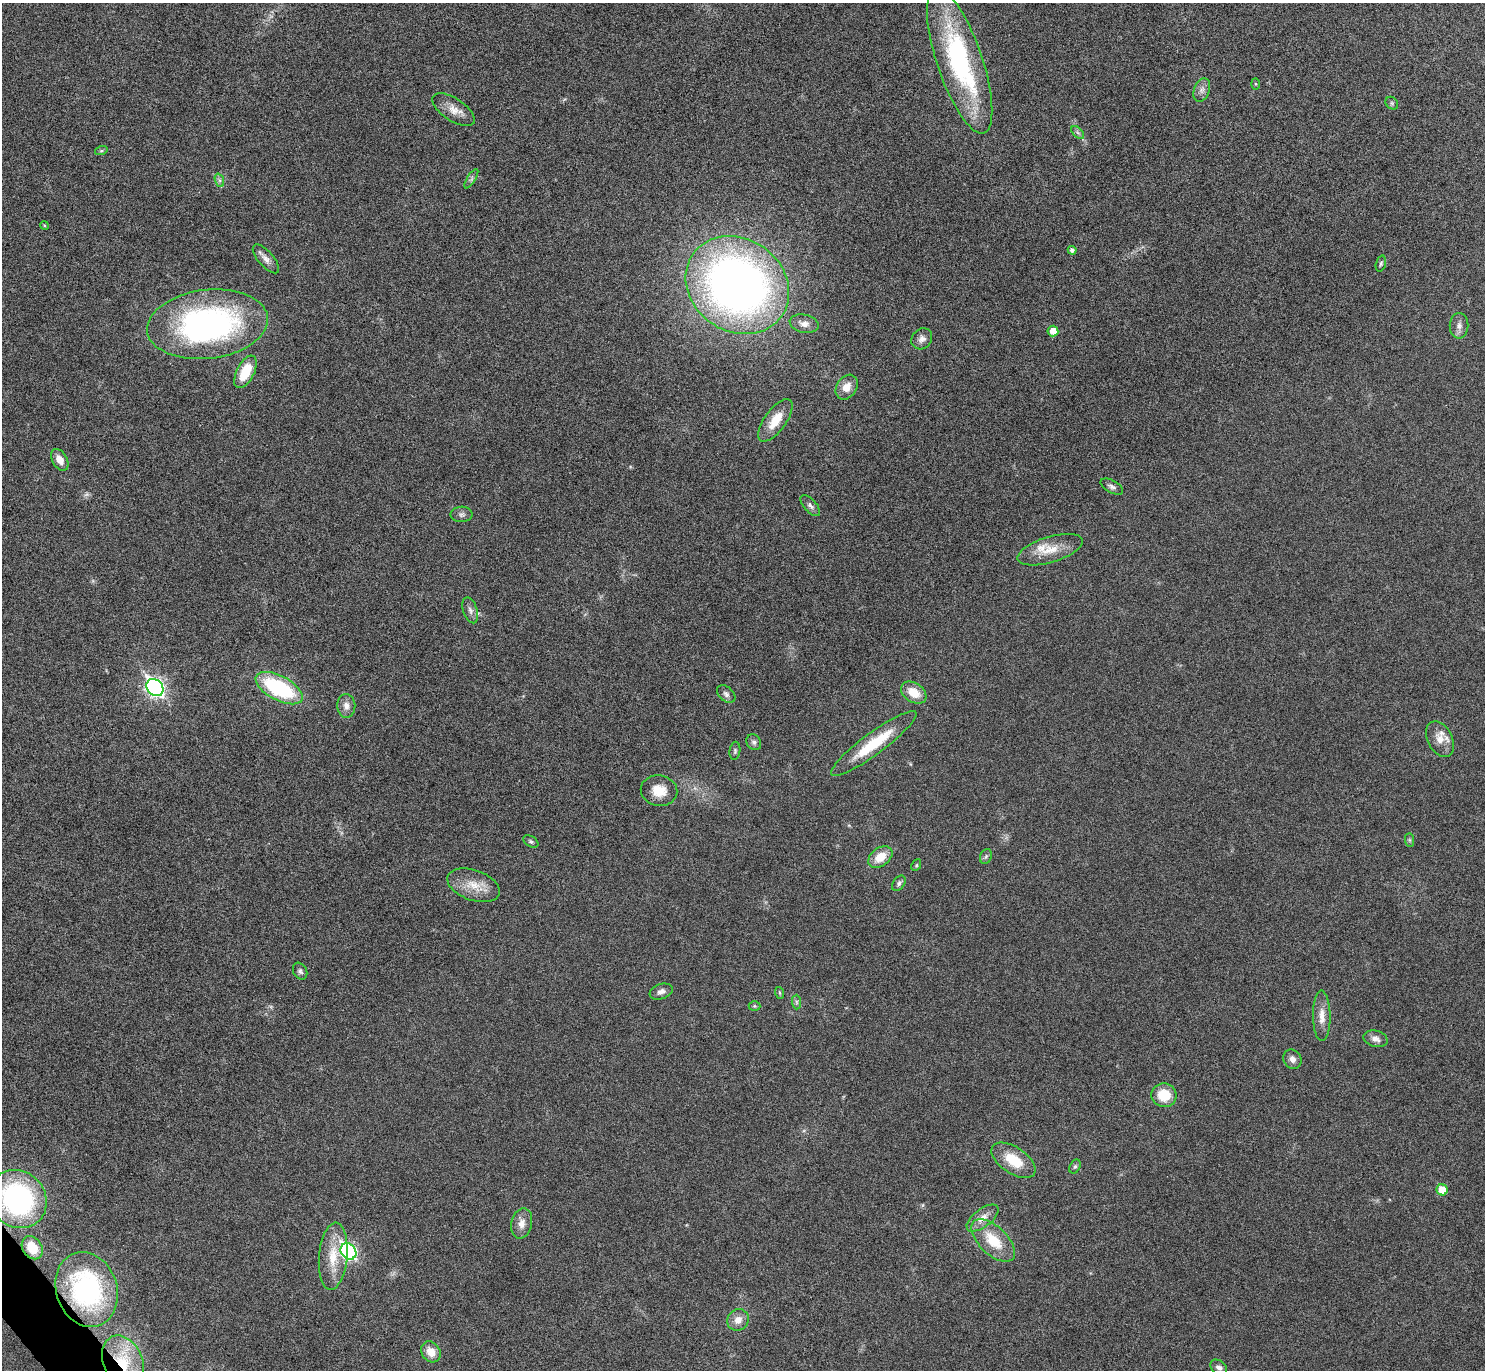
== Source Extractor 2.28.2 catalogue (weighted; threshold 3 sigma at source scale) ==
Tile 7 of 4 x 4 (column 3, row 2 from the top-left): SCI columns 2989-4471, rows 2914-4281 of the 5961 x 5953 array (HDU 1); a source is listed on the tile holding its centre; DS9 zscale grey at full resolution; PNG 1487 x 1372 px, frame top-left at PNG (2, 3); each listed source drawn as its Kron ellipse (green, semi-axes under 4 px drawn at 4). Shown black and unused: <1% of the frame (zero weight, under 5 of 9 exposures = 2% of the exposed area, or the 3 px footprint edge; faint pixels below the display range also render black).
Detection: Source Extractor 2.28.2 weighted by HDU 2 'WHT'; one run over the whole footprint, this tile lists its part. Background 0.0516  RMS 0.0041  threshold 0.0167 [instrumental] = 3 sigma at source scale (4.09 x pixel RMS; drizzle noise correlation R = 1.36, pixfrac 0.8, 0.05/0.05 arcsec/px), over >= 5 px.
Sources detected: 72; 1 too faint to see at this stretch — neither listed nor drawn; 2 inside a brighter listed object's ellipse — not listed separately; the other 69 listed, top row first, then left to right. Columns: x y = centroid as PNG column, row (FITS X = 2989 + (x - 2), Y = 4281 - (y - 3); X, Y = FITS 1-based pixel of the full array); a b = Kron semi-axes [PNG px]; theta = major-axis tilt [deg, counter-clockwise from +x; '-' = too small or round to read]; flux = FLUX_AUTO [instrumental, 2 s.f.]
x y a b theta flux
960 61 76 22 -71 67
1255 84 5 4 - 0.41
1202 90 12 8 70 1.9
1392 103 7 5 -46 0.69
453 110 24 11 -34 4.6
1078 132 8 4 -45 0.85
101 151 6 4 18 0.57
471 179 11 4 58 0.85
219 180 7 4 -71 0.82
44 225 4 3 - 0.36
1072 250 4 4 - 1.2
266 259 18 7 -49 2.4
1381 264 8 5 73 0.73
737 285 54 46 -36 270
207 324 61 34 7 100
804 324 15 9 -13 2.8
1459 326 13 9 89 2.2
1053 331 5 5 - 4.2
922 339 11 9 47 2.1
245 372 18 8 64 11
847 387 13 10 56 4.4
775 420 25 10 54 8
60 460 12 7 -59 3.4
1112 487 12 6 -28 1.3
810 506 13 6 -49 1.4
462 514 11 7 3 1.3
1050 550 34 13 17 8
470 610 13 7 -72 1.7
155 687 9 7 -48 130
279 688 26 12 -28 36
914 693 14 9 -34 6.2
726 694 11 7 -43 1.3
346 706 12 9 -88 2.5
1440 739 19 12 -63 4.4
754 742 8 7 - 1.1
874 743 52 11 36 17
735 751 9 5 83 0.76
659 791 18 15 -11 6.6
1409 840 7 4 -89 0.64
531 841 8 5 -30 0.77
880 857 13 9 37 6.7
986 857 8 5 69 0.81
916 865 6 4 62 0.48
899 883 8 5 52 1.1
474 885 27 15 -19 7.6
300 971 9 6 -60 1.1
661 992 12 7 20 1.9
780 993 6 4 -71 0.48
796 1002 7 4 -89 0.74
754 1006 6 5 - 0.58
1322 1016 25 8 -89 4.3
1375 1039 12 8 -16 2.1
1292 1059 10 8 -57 1.9
1164 1095 12 12 - 9
1013 1160 25 13 -34 11
1075 1166 7 5 62 0.7
1442 1190 6 5 - 7.8
18 1199 30 27 -45 73
982 1218 19 9 38 3.8
522 1224 15 10 77 3.3
993 1241 27 14 -44 12
32 1248 12 9 -56 8.6
348 1251 9 7 -50 92
333 1256 34 14 85 10
87 1289 38 30 -72 57
738 1320 11 10 - 3.5
431 1352 11 9 -53 4.6
123 1362 27 19 -66 16
1219 1367 9 6 -40 1.4
Overlapping masked pixels (flux is a lower limit): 3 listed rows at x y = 32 1248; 87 1289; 123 1362
Isophote crosses this tile's border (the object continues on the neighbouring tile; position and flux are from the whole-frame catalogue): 1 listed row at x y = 18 1199